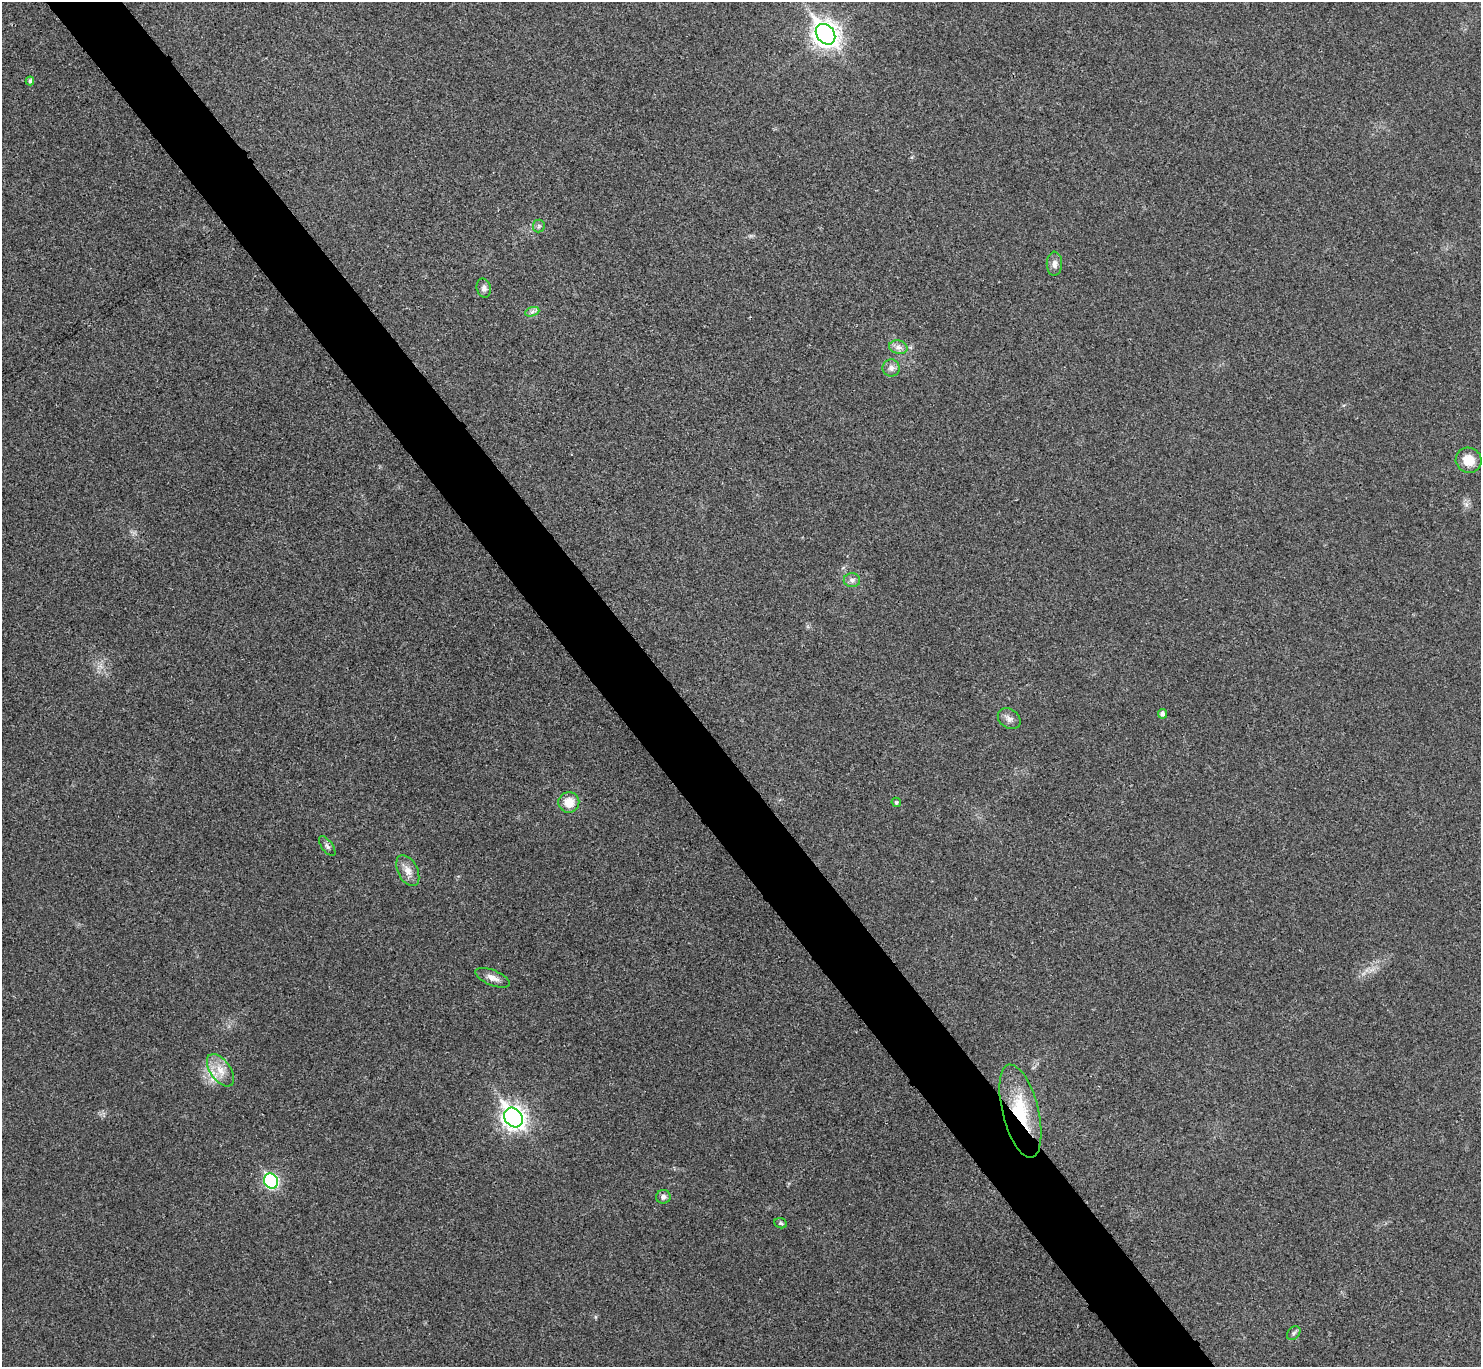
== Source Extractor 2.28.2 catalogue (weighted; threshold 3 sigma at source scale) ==
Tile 11 of 4 x 4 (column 3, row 3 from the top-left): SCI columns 2965-4443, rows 1529-2893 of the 5931 x 5927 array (HDU 1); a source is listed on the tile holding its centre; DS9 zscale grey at full resolution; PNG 1483 x 1369 px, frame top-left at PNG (2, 2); each listed source drawn as its Kron ellipse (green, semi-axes under 4 px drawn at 4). Shown black and unused: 5% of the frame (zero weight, under 3 of 4 exposures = <1% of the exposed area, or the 3 px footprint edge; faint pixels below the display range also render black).
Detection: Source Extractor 2.28.2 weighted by HDU 2 'WHT'; one run over the whole footprint, this tile lists its part. Background 0.0202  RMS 0.0059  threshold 0.0267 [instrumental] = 3 sigma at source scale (4.5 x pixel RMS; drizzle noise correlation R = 1.50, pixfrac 1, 0.05/0.05 arcsec/px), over >= 5 px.
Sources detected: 24; all 24 listed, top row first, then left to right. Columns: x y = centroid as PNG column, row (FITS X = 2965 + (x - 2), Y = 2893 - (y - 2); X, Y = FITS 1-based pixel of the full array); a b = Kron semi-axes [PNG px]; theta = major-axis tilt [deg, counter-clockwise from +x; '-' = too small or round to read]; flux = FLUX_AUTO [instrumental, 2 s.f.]
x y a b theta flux
825 34 11 8 -51 480
30 81 4 4 - 1.6
539 226 6 6 - 1.2
1054 264 12 7 89 3.1
484 288 9 7 -77 2.2
532 312 7 4 19 1.5
898 347 9 6 -14 2.7
891 368 8 8 - 2.7
1469 460 13 12 - 9.4
852 580 8 7 - 2.2
1162 714 5 4 - 2
1009 719 12 9 -37 3.1
569 802 10 10 - 8.6
896 802 5 4 - 0.98
327 846 11 5 -53 1.7
408 871 16 10 -63 5.3
492 978 18 7 -22 4
220 1070 18 10 -54 8.3
1020 1111 48 18 -76 33
513 1117 10 8 -52 360
271 1181 8 7 - 82
663 1197 7 7 - 2.2
781 1223 6 5 - 1
1294 1333 8 6 49 1.4
Overlapping masked pixels (flux is a lower limit): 1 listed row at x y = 1020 1111